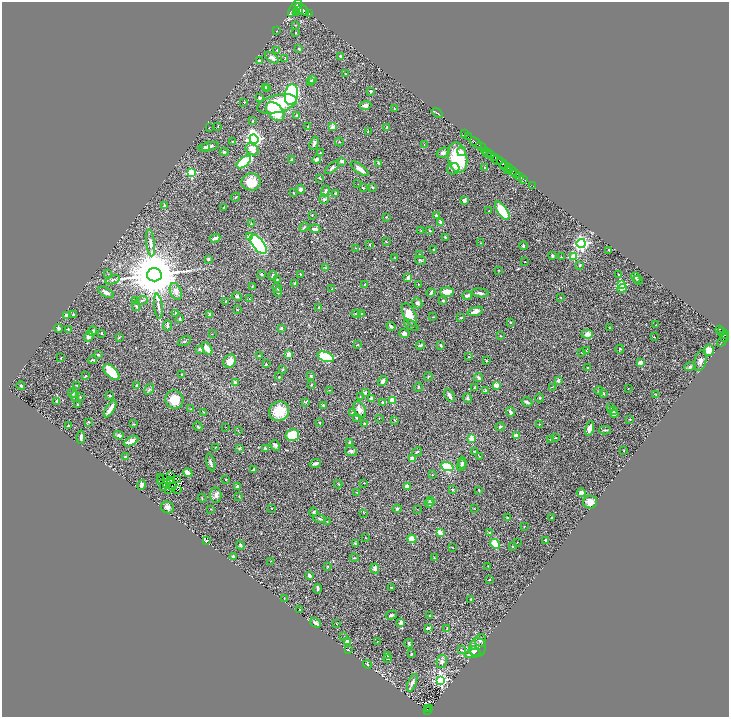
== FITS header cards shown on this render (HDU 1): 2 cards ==
NAXIS1  =                 1454
NAXIS2  =                 1430

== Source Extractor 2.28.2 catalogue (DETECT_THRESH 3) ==
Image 1454 x 1430 px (HDU 1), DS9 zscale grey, zoomed out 1/2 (1 PNG px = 2 x 2 image px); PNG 731 x 719 px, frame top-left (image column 2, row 1430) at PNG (2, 2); each listed source drawn as its Kron ellipse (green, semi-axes under 4 px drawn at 4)
Background 1.47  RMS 0.028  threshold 0.0851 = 3 sigma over >= 5 px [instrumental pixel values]
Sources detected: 439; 27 cannot appear on this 1/2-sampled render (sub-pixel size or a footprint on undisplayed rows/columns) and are neither listed nor drawn; the other 412 listed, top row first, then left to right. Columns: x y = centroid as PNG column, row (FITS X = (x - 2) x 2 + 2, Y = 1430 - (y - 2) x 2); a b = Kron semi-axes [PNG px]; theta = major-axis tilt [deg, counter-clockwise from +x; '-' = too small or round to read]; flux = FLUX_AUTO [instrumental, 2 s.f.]
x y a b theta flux
295 8 10 4 55 5900
302 9 8 4 -36 5800
299 10 3 2 - 1300
296 12 2 1 - 400
309 14 2 1 - 130
295 25 3 2 - 2.2
277 31 2 1 - 2.8
296 33 2 1 - 2.6
299 49 3 3 - 4.7
277 50 3 2 - 4
340 56 3 3 - 6.5
272 58 8 4 -35 16
285 59 2 1 - 1.6
259 61 4 3 - 9.5
346 74 2 2 - 2.5
313 80 4 3 - 12
311 81 4 3 - 6.9
265 87 3 2 - 4.7
267 88 4 3 - 8.8
371 91 4 2 - 8
291 95 10 6 82 550
260 98 3 3 - 15
244 102 3 2 - 3.9
277 104 20 8 13 240
366 105 6 3 10 26
395 109 2 1 - 2.8
275 112 11 7 -47 140
437 113 6 2 -37 4.5
296 116 3 3 - 4.3
252 121 2 2 - 4
218 126 3 2 - 2.4
307 127 3 2 - 3.7
333 127 2 2 - 87
387 127 3 3 - 5.5
209 128 2 2 - 1.8
368 131 2 1 - 2.2
464 133 2 1 - 29
468 137 2 1 - 45
254 139 5 4 - 1500
233 142 3 2 - 4.3
339 142 4 2 - 3.7
314 143 7 3 74 15
476 143 7 2 -42 2200
424 145 2 2 - 1.7
208 147 10 4 11 21
481 147 6 2 -36 1600
205 148 4 3 - 6.2
252 149 7 5 -32 46
485 151 4 2 - 570
224 152 4 3 - 5.8
461 152 4 4 - 17
320 153 2 2 - 3.5
443 153 6 4 20 14
487 153 4 2 - 700
491 154 4 3 - 1200
457 157 15 9 -78 270
495 157 3 2 - 590
317 159 4 3 - 18
291 160 3 3 - 11
497 160 6 3 -12 1400
342 161 3 3 - 24
244 162 8 4 39 300
378 163 4 3 - 4.8
502 163 6 3 -51 2300
504 165 3 2 - 1000
508 167 2 2 - 390
332 168 8 3 40 11
485 168 2 2 - 3.6
360 169 11 4 -36 33
453 169 6 5 - 15
507 170 2 1 - 37
512 170 5 3 - 1200
191 173 3 3 - 280
516 174 3 2 - 330
519 176 3 2 - 220
320 178 3 3 - 3.8
523 179 2 1 - 86
251 182 10 8 -1 77
358 184 2 1 - 1.4
532 186 2 1 - 24
372 187 4 3 - 6
363 188 3 2 - 4.2
301 189 4 3 - 20
325 191 5 3 - 9.6
293 193 3 2 - 3.8
336 193 3 3 - 6.8
236 197 5 2 - 5.8
324 199 5 4 - 10
464 200 3 3 - 12
164 206 4 3 - 6.9
224 207 2 1 - 3.1
489 211 3 2 - 2.7
502 211 10 5 -54 130
312 215 2 1 - 2.2
436 215 3 3 - 11
386 217 3 2 - 4.3
440 222 4 3 - 14
251 224 3 2 - 2.9
304 227 5 3 - 5.9
315 229 5 3 - 18
421 231 3 2 - 2.6
430 231 3 2 - 5
249 237 4 3 - 26
445 237 3 2 - 6.2
215 238 5 2 - 20
387 242 3 2 - 2.8
150 243 13 4 -83 21
481 243 3 2 - 2.8
581 243 4 4 - 1400
258 244 11 5 -52 1200
370 245 3 2 - 3.1
523 246 4 3 - 5.9
356 248 2 2 - 2.4
433 249 2 2 - 2.9
609 251 3 1 - 5
419 255 2 2 - 6.1
552 256 3 2 - 7.6
561 257 2 2 - 2.4
574 257 3 3 - 180
395 258 3 2 - 2.2
208 259 3 3 - 8.5
421 260 5 2 - 4.5
525 262 3 1 - 2
580 265 3 2 - 4.5
326 268 3 3 - 4.2
498 270 2 2 - 2.3
108 274 3 2 - 2.5
261 274 3 2 - 11
300 274 2 2 - 2.1
154 275 7 7 - 35000
619 275 2 2 - 14
273 276 5 3 - 13
408 278 4 3 - 20
636 278 5 3 - 5.9
277 279 3 2 - 4
113 280 7 4 19 11
638 280 4 2 - 3.6
295 284 3 2 - 13
418 284 2 2 - 2.2
365 285 3 2 - 3.3
621 285 3 3 - 320
252 286 2 2 - 2.4
277 288 5 3 - 5.5
622 288 5 4 - 31
332 289 2 2 - 3.3
106 292 9 4 -30 18
176 292 9 5 -70 26
278 292 5 3 - 9.2
447 292 6 5 - 45
431 293 4 2 - 13
480 293 9 3 -8 16
467 295 5 3 - 17
237 297 5 4 - 8.2
561 298 3 2 - 3.1
249 299 2 1 - 1.6
135 300 4 3 - 4.2
142 300 6 2 18 6.7
443 300 3 2 - 7.8
226 302 2 2 - 8.1
417 303 5 4 - 12
136 306 5 3 - 5.9
158 306 12 3 -83 15
319 307 3 2 - 5.9
237 309 2 2 - 3.4
475 311 8 3 18 34
176 313 3 3 - 4.7
210 314 2 2 - 6.6
356 314 5 3 - 4.7
361 314 4 2 - 3.6
66 315 4 3 - 9.1
74 315 2 2 - 4.3
409 315 12 6 -65 71
433 317 3 2 - 3.3
461 317 3 2 - 3.2
180 319 3 3 - 4.5
510 322 2 2 - 4
167 325 5 3 - 11
411 325 8 2 -33 6.7
655 325 3 2 - 2.2
391 326 4 2 - 14
58 328 4 3 - 11
281 328 3 2 - 6.7
609 328 3 2 - 2
68 329 3 3 - 3.7
719 329 3 2 - 330
93 331 5 4 - 12
722 332 3 2 - 310
101 333 3 3 - 3.7
404 333 5 4 - 20
212 334 2 1 - 1.7
587 334 5 4 - 32
725 335 4 2 - 880
500 336 2 2 - 2.7
89 337 5 4 - 26
119 337 3 2 - 3
654 337 2 2 - 3.5
724 338 4 3 - 560
723 340 7 2 57 320
184 341 7 2 26 5.3
358 345 3 2 - 2.6
420 345 5 2 - 6.8
441 345 3 2 - 6.3
207 348 7 3 -60 69
200 349 4 3 - 6.9
620 349 4 3 - 6.2
586 350 2 2 - 1.9
709 350 6 5 - 28
582 353 4 2 - 2.4
98 355 3 3 - 5.1
289 355 4 3 - 45
259 356 2 2 - 4.5
326 357 9 4 -19 250
469 357 2 2 - 3.8
60 358 2 2 - 1.7
93 360 4 2 - 6.5
230 361 7 6 - 49
486 361 2 2 - 4.4
700 361 11 6 76 21
640 363 3 2 - 33
266 364 3 2 - 4.4
588 367 3 2 - 3
690 367 6 4 23 10
283 369 4 2 - 4.5
111 372 10 5 -43 130
182 374 2 2 - 5.2
85 376 2 2 - 2.6
311 376 3 3 - 7
279 377 2 2 - 4.2
428 377 4 2 - 4.4
479 378 4 3 - 13
383 381 5 4 - 14
558 381 2 2 - 21
235 383 4 2 - 15
76 385 4 2 - 2.5
311 385 3 2 - 3.3
496 385 3 3 - 43
21 386 4 3 - 5.4
137 386 4 3 - 9.3
418 387 5 2 - 4.1
474 387 2 2 - 2.1
552 387 3 2 - 1.7
149 389 6 3 60 6.5
628 389 2 1 - 1.8
330 390 4 2 - 3.6
485 391 4 4 - 11
599 391 4 2 - 4.2
72 393 5 3 - 6.2
365 393 2 2 - 25
604 394 3 3 - 3.7
110 395 3 2 - 4.8
449 395 7 3 -57 16
656 395 3 2 - 3.2
75 396 5 3 - 5.5
360 396 3 2 - 1.8
80 397 3 3 - 3.4
468 398 5 3 - 8.5
540 398 4 4 - 6.7
372 399 3 3 - 23
174 400 9 9 - 84
392 400 3 2 - 150
57 402 3 3 - 9.6
306 402 3 2 - 2.7
383 402 3 2 - 7.2
527 402 6 2 -32 12
77 404 2 2 - 6.8
323 405 3 2 - 9.9
610 408 3 3 - 4.5
110 409 10 3 58 42
190 409 3 2 - 2.8
360 410 9 5 -68 32
279 411 10 9 - 130
614 411 4 3 - 13
203 412 3 2 - 2.4
510 412 5 3 - 16
353 413 3 3 - 5.2
614 414 4 3 - 11
357 418 3 2 - 2.9
379 418 2 1 - 2.2
630 419 2 2 - 4.1
395 420 3 2 - 3.5
88 422 3 3 - 3.3
319 423 3 2 - 5.5
134 424 4 2 - 3.3
364 424 3 2 - 3.3
539 424 2 2 - 2.4
68 426 3 2 - 7.7
198 426 5 3 - 5.5
226 427 2 1 - 1.5
500 427 5 3 - 8.8
590 428 7 4 78 33
238 430 3 2 - 3.3
605 430 6 2 1 5.7
119 435 5 3 - 13
292 435 7 5 14 170
516 436 3 3 - 59
81 437 6 3 83 19
555 438 3 2 - 2.3
472 439 3 2 - 120
550 440 3 2 - 2.9
131 441 8 4 27 36
349 442 4 3 - 6.7
275 445 6 4 -59 11
216 447 2 2 - 1.9
239 448 3 3 - 5.3
265 448 2 2 - 21
624 450 2 1 - 1.7
351 451 6 5 - 13
474 451 3 2 - 3.8
417 452 5 3 - 5.3
479 456 3 2 - 3.2
126 457 4 2 - 10
412 459 3 3 - 36
211 462 9 3 -75 12
315 463 5 2 - 21
462 463 6 3 -83 7.8
461 465 6 4 71 8.5
447 467 6 4 -20 180
253 470 3 3 - 9.6
188 473 5 3 - 57
432 475 3 2 - 3.8
171 476 2 1 - 0.84
160 478 2 1 - 0.76
226 479 2 2 - 5.1
161 480 2 1 - 2.4
171 480 2 1 - 1.9
178 480 2 1 - 0.25
167 483 2 1 - 1.8
364 483 2 1 - 2.7
338 484 4 2 - 3.3
141 485 5 3 - 16
164 486 3 1 - 4.5
173 486 3 1 - 0.3
237 486 3 2 - 9
407 487 3 3 - 42
168 490 3 1 - 2.6
178 490 2 1 - 0.63
452 490 4 3 - 5.1
479 490 2 2 - 3.8
357 492 2 2 - 2.2
581 493 4 4 - 13
216 495 7 5 -84 19
239 496 2 2 - 2.6
202 498 4 1 - 2.4
430 500 4 3 - 4.9
590 502 7 6 - 44
429 503 4 4 - 21
168 507 6 5 - 20
272 508 2 2 - 3.2
474 508 2 2 - 1.6
211 509 3 2 - 2.8
397 509 4 3 - 7.4
417 509 2 1 - 1.3
313 512 4 3 - 5.6
364 513 3 2 - 1.9
319 518 6 3 -12 8.5
507 518 2 2 - 5.4
552 518 2 1 - 3.1
327 521 3 2 - 2.2
524 526 2 2 - 3.9
440 533 2 2 - 98
489 533 3 3 - 6
366 537 2 2 - 1.9
412 539 4 4 - 62
545 540 2 2 - 16
206 541 3 2 - 5.9
517 542 2 1 - 1.5
355 543 3 3 - 4.3
495 544 6 4 -41 89
240 545 4 3 - 5.7
512 546 3 2 - 3.7
453 547 4 2 - 3.4
233 556 4 3 - 7.5
354 558 4 2 - 2.9
434 558 4 2 - 3.1
271 561 2 2 - 1.6
488 566 2 2 - 2
327 567 3 2 - 2.4
375 569 5 3 - 16
309 575 4 3 - 14
489 580 3 2 - 3.2
392 587 2 2 - 4.9
318 589 5 3 - 9
284 598 2 1 - 1.9
471 599 3 2 - 4.6
300 610 3 2 - 5.7
391 615 6 3 16 7.2
429 615 2 2 - 2.2
316 623 6 3 -35 15
336 623 3 2 - 2.3
400 623 4 3 - 25
428 628 4 2 - 11
447 628 4 2 - 2.5
344 637 2 2 - 1.6
480 640 6 5 - 14
377 641 2 1 - 2.1
347 642 3 3 - 21
409 644 4 2 - 9.2
477 648 9 8 - 53
348 650 3 2 - 2.8
461 650 4 2 - 4.4
475 651 6 3 -29 18
411 654 3 2 - 4.4
473 654 8 4 11 36
388 655 3 3 - 5.6
388 658 2 2 - 6.7
442 662 6 5 - 19
367 665 5 3 - 4.5
441 680 4 4 - 640
412 683 9 4 69 18
427 709 2 1 - 24
429 709 2 1 - 24
427 711 3 2 - 180
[27 sub-pixel or undisplayed-footprint detections neither listed nor drawn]